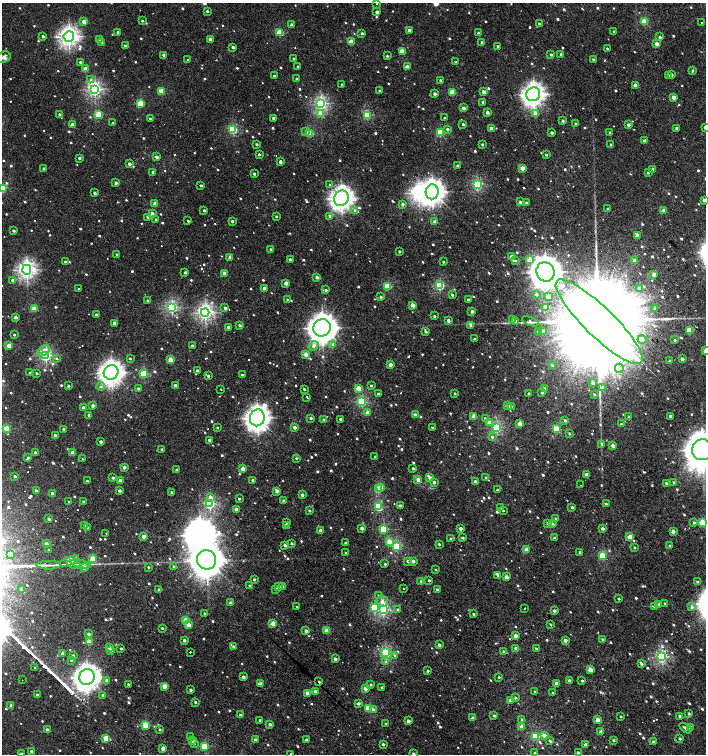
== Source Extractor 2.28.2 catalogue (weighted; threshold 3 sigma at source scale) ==
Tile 6 of 4 x 4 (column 2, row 2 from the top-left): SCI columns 1572-2979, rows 3009-4511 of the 6023 x 6013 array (HDU 1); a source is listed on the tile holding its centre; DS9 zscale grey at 2 x 2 block average (1 PNG px = mean of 2 x 2 image px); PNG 708 x 756 px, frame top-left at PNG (2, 3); each listed source drawn as its Kron ellipse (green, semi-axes under 4 px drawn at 4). Shown black and unused: <1% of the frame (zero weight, under 2 of 3 exposures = <1% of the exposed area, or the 3 px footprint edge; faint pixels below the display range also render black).
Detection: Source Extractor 2.28.2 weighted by HDU 2 'WHT'; one run over the whole footprint, this tile lists its part. Background 0.00103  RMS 0.0032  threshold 0.0145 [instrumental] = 3 sigma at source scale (4.5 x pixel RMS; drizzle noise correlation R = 1.50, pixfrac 1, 0.0396/0.0396 arcsec/px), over >= 5 px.
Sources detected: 1050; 1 too faint to see at this stretch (2 x 2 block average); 2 inside a brighter object's white glare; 11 cosmic-ray / hot-pixel residue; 3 long thin detections or spike segments (spike, bleed or trail) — neither listed nor drawn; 1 coinciding with a brighter row at this scale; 6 inside a brighter listed object's ellipse — not listed separately; of the other 1026, all 500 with FLUX_AUTO >= 1.21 (the completeness limit of this list) listed and drawn (526 fainter detections not listed), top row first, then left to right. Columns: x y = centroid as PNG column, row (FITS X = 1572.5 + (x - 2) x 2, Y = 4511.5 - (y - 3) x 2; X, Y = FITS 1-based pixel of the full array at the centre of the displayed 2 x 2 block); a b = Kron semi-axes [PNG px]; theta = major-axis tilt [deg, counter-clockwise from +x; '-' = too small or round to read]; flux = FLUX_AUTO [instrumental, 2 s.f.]
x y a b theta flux
377 3 2 2 - 1.2
207 11 2 2 - 1.4
377 12 2 2 - 4.2
142 21 2 2 - 1.6
84 22 2 2 - 7.8
644 22 3 3 - 24
702 23 2 2 - 1.2
539 24 2 2 - 1.3
291 25 2 2 - 4.9
409 30 2 2 - 4.9
614 31 2 2 - 1.9
118 32 2 2 - 2.2
280 32 3 3 - 27
362 33 2 2 - 1.9
478 33 2 2 - 2
43 36 2 2 - 2.2
69 37 5 5 - 290
660 37 2 2 - 1.8
99 39 2 2 - 3.4
210 39 2 2 - 4.6
102 42 3 2 - 1.7
351 42 3 3 - 16
482 42 2 2 - 2.2
657 44 2 2 - 7.5
125 46 2 2 - 4.2
498 46 2 2 - 1.3
233 47 2 2 - 2.5
607 48 2 2 - 4.3
402 51 3 2 - 14
551 54 2 2 - 2
561 54 2 2 - 1.5
164 55 2 2 - 3.5
387 56 2 2 - 1.5
4 57 7 5 25 3.1
294 59 2 2 - 2.3
593 59 2 2 - 1.7
188 60 2 2 - 1.7
80 62 2 2 - 1.3
456 62 2 2 - 1.6
298 67 2 2 - 1.9
407 67 2 2 - 9.8
85 69 3 2 - 11
693 70 4 3 - 1.3
671 74 2 2 - 3.3
668 75 2 2 - 1.6
274 76 2 2 - 1.2
297 79 2 2 - 2.6
91 80 4 3 - 1.5
441 80 3 2 - 2.3
342 84 2 2 - 1.5
635 85 2 2 - 5.8
95 89 4 4 - 150
379 90 2 2 - 1.3
161 91 3 3 - 20
452 92 3 2 - 19
484 92 3 2 - 5
435 94 2 2 - 3.2
533 94 7 6 - 420
674 97 2 2 - 8.3
483 102 2 2 - 2.2
140 103 3 3 - 28
321 104 4 3 - 120
463 108 2 2 - 4.9
487 112 2 2 - 4
59 114 2 2 - 1.3
99 114 3 3 - 30
321 114 3 3 - 12
536 114 3 2 - 8.8
367 115 3 3 - 37
274 118 2 2 - 4.6
444 118 2 2 - 1.5
150 119 2 2 - 1.6
563 120 2 2 - 2.1
113 123 2 2 - 1.5
576 123 2 2 - 2
463 124 2 2 - 1.5
72 125 2 2 - 6.8
628 125 2 2 - 3.7
705 127 2 2 - 5.6
491 128 2 2 - 4.4
677 128 2 2 - 4.5
447 129 3 3 - 2.4
233 130 3 3 - 48
306 132 3 3 - 2.9
552 132 2 2 - 2.7
310 133 3 3 - 29
440 133 3 3 - 33
610 133 2 2 - 3.9
645 140 4 2 - 1.7
256 144 2 2 - 1.7
482 144 2 2 - 1.5
611 144 2 2 - 2.3
259 154 3 2 - 1.4
546 155 2 2 - 1.4
156 157 2 2 - 3.2
79 158 2 2 - 2.4
280 162 2 2 - 3.2
129 164 2 2 - 3.3
457 166 2 2 - 1.7
44 168 2 2 - 1.6
522 168 2 2 - 11
652 169 2 2 - 3.4
153 172 2 2 - 2
648 172 2 2 - 2
254 174 2 2 - 1.9
116 183 2 2 - 3.2
201 185 2 2 - 1.6
330 185 3 3 - 1.3
477 185 3 3 - 73
2 188 3 3 - 33
432 192 7 6 - 490
95 193 2 2 - 2.4
341 198 8 7 - 470
704 200 2 2 - 3.3
520 202 2 2 - 2.4
526 203 2 2 - 1.6
155 204 2 2 - 8
402 204 2 2 - 2.6
608 209 2 2 - 1.5
204 210 2 2 - 1.7
355 210 4 3 - 2
664 210 2 2 - 3.8
152 213 3 2 - 3.5
276 216 2 2 - 1.3
330 216 3 3 - 1.4
148 217 2 2 - 2.9
156 219 2 2 - 1.4
188 221 2 2 - 1.2
232 221 2 2 - 2.2
435 222 3 2 - 4.3
14 231 2 2 - 2
637 235 3 2 - 4.7
271 249 2 2 - 1.5
399 251 2 2 - 1.8
117 255 2 2 - 1.8
512 256 2 2 - 5.6
230 257 2 2 - 7.6
290 259 2 2 - 2.3
530 260 3 3 - 15
515 261 3 2 - 1.3
635 261 2 2 - 10
65 262 2 2 - 1.7
443 262 2 2 - 1.3
27 270 5 4 - 230
185 272 2 2 - 2.3
545 272 10 9 - 1400
224 273 2 2 - 6.2
654 274 2 2 - 6.2
317 277 2 2 - 3.2
12 280 3 2 - 1.9
286 283 2 2 - 6.7
440 286 3 3 - 57
388 287 3 3 - 33
264 288 2 2 - 5.2
639 288 4 3 - 2.2
79 289 2 2 - 1.3
326 290 3 3 - 2
536 294 3 3 - 2
452 295 2 2 - 1.4
548 296 3 3 - 4.4
381 297 3 2 - 1.8
147 300 2 2 - 1.3
287 300 2 2 - 1.5
468 300 2 2 - 1.9
412 305 3 2 - 7.7
172 307 3 3 - 100
546 307 3 2 - 15
225 308 2 2 - 2.6
34 309 3 2 - 16
655 309 3 3 - 2
472 311 2 2 - 3.9
205 312 4 4 - 180
96 314 2 2 - 1.2
434 316 3 2 - 1.3
15 317 2 2 - 4.4
448 320 2 2 - 4.4
513 320 3 3 - 1.4
516 321 3 3 - 3.3
530 321 9 4 -22 1.9
599 322 59 15 -44 51000
114 323 2 2 - 5.7
240 325 2 2 - 1.9
471 325 2 2 - 3.8
228 327 2 2 - 3
322 328 9 8 - 920
689 330 3 3 - 24
425 331 3 2 - 1.8
538 331 3 2 - 1.4
543 331 2 2 - 3.2
14 335 2 2 - 1.3
475 339 2 2 - 2.2
642 340 4 4 - 2.7
675 340 2 2 - 1.6
333 345 3 3 - 2.7
9 346 2 2 - 12
192 346 2 2 - 3.1
314 346 5 4 - 3.6
44 351 7 4 36 5.5
705 351 2 2 - 7.7
306 354 2 2 - 6.1
46 355 3 3 - 110
57 359 3 3 - 1.2
130 359 2 2 - 1.4
682 359 2 2 - 3.7
170 360 2 2 - 14
669 361 2 2 - 1.7
390 365 2 2 - 7.1
552 365 3 3 - 1.3
619 368 4 4 - 2.1
197 371 2 2 - 4
111 372 7 7 - 520
29 373 2 2 - 1.2
36 373 2 2 - 1.2
144 374 3 3 - 39
242 375 2 2 - 1.7
208 376 2 2 - 1.6
593 383 3 3 - 2.9
175 385 2 2 - 2.8
371 385 2 2 - 1.6
68 386 2 2 - 1.4
101 386 4 3 - 1.4
602 387 3 3 - 2
138 388 2 2 - 2
358 388 3 2 - 14
221 389 2 2 - 3.7
304 389 2 2 - 1.3
544 389 2 2 - 3.9
455 393 2 2 - 1.2
529 393 2 2 - 1.9
542 393 2 2 - 1.5
378 394 2 2 - 1.4
594 394 3 2 - 1.3
307 397 2 2 - 10
362 402 3 3 - 67
93 406 2 2 - 4
508 406 2 2 - 3.9
511 407 3 2 - 1.2
83 408 2 2 - 5.4
367 412 2 2 - 3.8
89 415 2 2 - 2.3
415 415 2 2 - 4.8
474 416 2 2 - 13
670 416 2 2 - 2
629 417 2 2 - 1.8
257 418 8 7 - 530
311 418 2 2 - 2
485 418 3 3 - 1.4
340 419 2 2 - 2.5
323 420 2 2 - 2
565 420 3 2 - 1.7
489 422 3 3 - 7.1
520 423 2 2 - 11
621 424 2 2 - 1.2
295 427 2 2 - 5.5
217 428 2 2 - 1.3
433 428 2 2 - 3.1
497 428 3 3 - 67
7 429 3 2 - 23
64 429 2 2 - 2.3
557 429 3 3 - 28
569 433 2 2 - 2
55 435 2 2 - 2.5
492 437 3 3 - 1.6
209 440 2 2 - 2.5
101 442 2 2 - 2.8
602 444 3 3 - 1.7
613 445 3 2 - 4.8
162 449 2 2 - 1.3
702 450 10 10 - 2600
35 453 2 2 - 3.3
73 453 2 2 - 12
375 457 2 2 - 1.6
28 458 2 2 - 1.8
296 458 2 2 - 1.4
82 459 2 2 - 2
124 467 2 2 - 3.5
413 468 2 2 - 1.2
243 469 2 2 - 11
177 470 2 2 - 3.2
586 475 3 2 - 4.8
15 476 2 2 - 2.3
486 477 2 2 - 1.3
113 478 2 2 - 2.1
430 478 2 2 - 4.2
120 480 2 2 - 5.3
253 480 2 2 - 1.9
418 480 2 2 - 6
87 481 2 2 - 1.4
434 482 2 2 - 3.8
475 482 2 2 - 4.1
674 482 2 2 - 1.9
666 483 2 2 - 1.6
581 485 2 2 - 4
380 487 3 2 - 11
378 489 3 3 - 26
497 490 2 2 - 1.7
36 491 2 2 - 2.1
119 491 2 2 - 3.2
277 491 2 2 - 5.9
52 493 2 2 - 3.6
172 493 2 2 - 3.3
302 495 2 2 - 3.6
210 497 4 3 - 5
239 499 2 2 - 1.4
83 501 2 2 - 1.3
284 501 2 2 - 4.1
69 502 2 2 - 1.8
210 504 3 3 - 83
606 504 2 2 - 1.9
400 505 2 2 - 2.3
378 507 3 3 - 48
500 507 2 2 - 220
572 507 2 2 - 2.1
236 509 2 2 - 4.1
309 510 2 2 - 1.7
503 510 2 2 - 300
49 519 2 2 - 2.8
556 519 3 3 - 1.5
287 522 2 2 - 1.4
547 523 2 2 - 2.1
694 523 2 2 - 1.8
702 523 3 3 - 32
552 524 2 2 - 2.4
286 525 2 2 - 2.3
85 526 2 2 - 1.7
87 527 2 2 - 2.2
362 528 2 2 - 4.2
460 528 2 2 - 4.6
602 528 2 2 - 2.8
384 529 3 3 - 46
321 531 2 2 - 7.9
673 531 2 2 - 4.7
106 533 2 2 - 1.3
144 536 2 2 - 7.1
630 537 3 2 - 11
462 538 3 2 - 1.6
554 538 2 2 - 1.4
451 539 3 3 - 2
389 541 3 3 - 8.5
292 543 2 2 - 2.1
345 543 2 2 - 1.8
46 544 2 2 - 5.5
439 544 2 2 - 1.6
285 545 2 2 - 2.7
396 546 3 3 - 53
670 546 2 2 - 2.4
634 547 2 2 - 1.3
49 550 2 2 - 1.2
526 550 2 2 - 9.3
580 552 2 2 - 1.8
346 553 2 2 - 1.7
10 554 3 3 - 3
602 556 3 3 - 32
93 559 3 2 - 21
206 560 10 9 - 1600
69 561 10 3 21 23
408 561 3 2 - 2.3
413 561 2 2 - 5.1
74 564 7 2 -12 1.4
81 564 10 2 -13 1.9
385 564 2 2 - 1.7
49 565 12 2 0 2.2
84 567 2 2 - 4.5
148 567 2 2 - 1.8
174 567 2 2 - 2.5
436 570 2 2 - 1.2
498 575 3 3 - 2
506 577 2 2 - 7.6
254 579 2 2 - 1.4
429 580 2 2 - 2
421 581 2 2 - 3.9
697 582 3 2 - 1.4
250 585 2 2 - 2.3
278 587 3 3 - 1.9
283 587 2 2 - 5
404 588 2 2 - 1.4
276 589 2 2 - 2.5
21 590 3 3 - 1.7
159 590 2 2 - 2.5
437 590 2 2 - 1.7
379 596 3 3 - 1.5
619 599 2 2 - 1.3
382 601 5 5 - 4.1
231 603 2 2 - 4.9
665 603 2 2 - 1.8
659 604 2 2 - 4.6
654 606 3 3 - 1.4
297 607 2 2 - 1.2
692 607 3 3 - 2.7
374 608 3 3 - 35
525 609 2 2 - 1.6
383 610 3 3 - 100
398 610 3 3 - 1.4
554 611 2 2 - 2.9
204 614 2 2 - 1.6
473 614 2 2 - 1.7
186 620 3 3 - 19
273 623 2 2 - 10
550 624 2 2 - 1.4
188 625 2 2 - 12
162 628 2 2 - 1.5
327 630 2 2 - 14
306 631 2 2 - 4.3
89 634 2 2 - 2.7
515 636 2 2 - 6
603 639 2 2 - 2
184 640 2 2 - 2.9
565 640 2 2 - 6
89 642 2 2 - 14
439 645 2 2 - 3.3
233 646 2 2 - 1.5
109 647 2 2 - 3
121 648 2 2 - 1.6
516 648 2 2 - 2.7
536 649 2 2 - 1.6
111 650 2 2 - 4
190 652 2 2 - 11
504 652 2 2 - 3.3
62 653 2 2 - 3
386 653 3 3 - 78
73 655 3 2 - 1.3
394 655 4 3 - 1.4
662 657 3 3 - 100
335 659 2 2 - 4
71 660 2 2 - 1.5
386 661 4 3 - 1.2
641 663 4 2 - 2.5
35 668 2 2 - 1.7
590 670 2 2 - 11
427 671 2 2 - 2
87 677 8 7 - 630
243 677 2 2 - 3.5
499 677 2 2 - 1.4
22 680 2 2 - 1.8
106 680 3 2 - 2.1
569 680 2 2 - 2.5
582 681 2 2 - 1.5
319 682 2 2 - 2.3
128 684 2 2 - 1.5
261 684 3 2 - 6
556 684 3 2 - 5.8
371 685 3 2 - 1.5
164 686 2 2 - 12
365 688 3 2 - 7.1
382 688 2 2 - 1.6
190 690 2 2 - 2.2
315 691 2 2 - 5.2
535 692 2 2 - 1.5
307 693 2 2 - 5.9
552 693 2 2 - 1.4
37 695 2 2 - 2.2
103 695 2 2 - 1.4
515 698 2 2 - 1.6
510 701 2 2 - 4.8
195 702 2 2 - 1.6
358 703 2 2 - 2.9
11 705 2 2 - 2.3
369 708 3 3 - 29
373 710 3 3 - 2.6
689 713 2 2 - 1.7
240 715 3 2 - 1.5
494 715 2 2 - 1.6
621 716 2 2 - 1.4
680 716 3 2 - 2.6
473 718 2 2 - 5
522 719 3 2 - 1.3
260 720 2 2 - 1.7
598 720 3 2 - 14
408 721 2 2 - 5.7
270 724 2 2 - 3
386 724 2 2 - 1.6
146 725 4 3 - 30
522 727 2 2 - 12
685 728 7 3 -34 2.5
690 728 2 2 - 5.2
160 729 2 2 - 1.6
47 730 2 2 - 3.9
601 732 2 2 - 6.8
544 735 2 2 - 5.8
536 736 3 3 - 43
191 737 3 2 - 1.7
106 738 3 2 - 22
679 738 2 2 - 1.6
192 740 2 2 - 6.4
255 740 2 2 - 3.4
306 740 2 2 - 3
613 740 2 2 - 1.4
550 741 3 3 - 1.2
653 742 2 2 - 3.4
194 744 2 2 - 1.4
383 744 2 2 - 2.2
585 744 2 2 - 3.3
204 746 3 3 - 29
163 748 2 2 - 8.2
31 751 2 2 - 2
535 753 2 2 - 1.6
579 753 2 2 - 5
21 754 3 2 - 3.3
291 754 3 2 - 1.2
413 754 2 2 - 1.8
Isophote crosses this tile's border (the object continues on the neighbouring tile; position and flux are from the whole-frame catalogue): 12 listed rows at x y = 377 3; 4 57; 705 127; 2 188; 704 200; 705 351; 702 450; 702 523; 579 753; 21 754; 291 754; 413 754